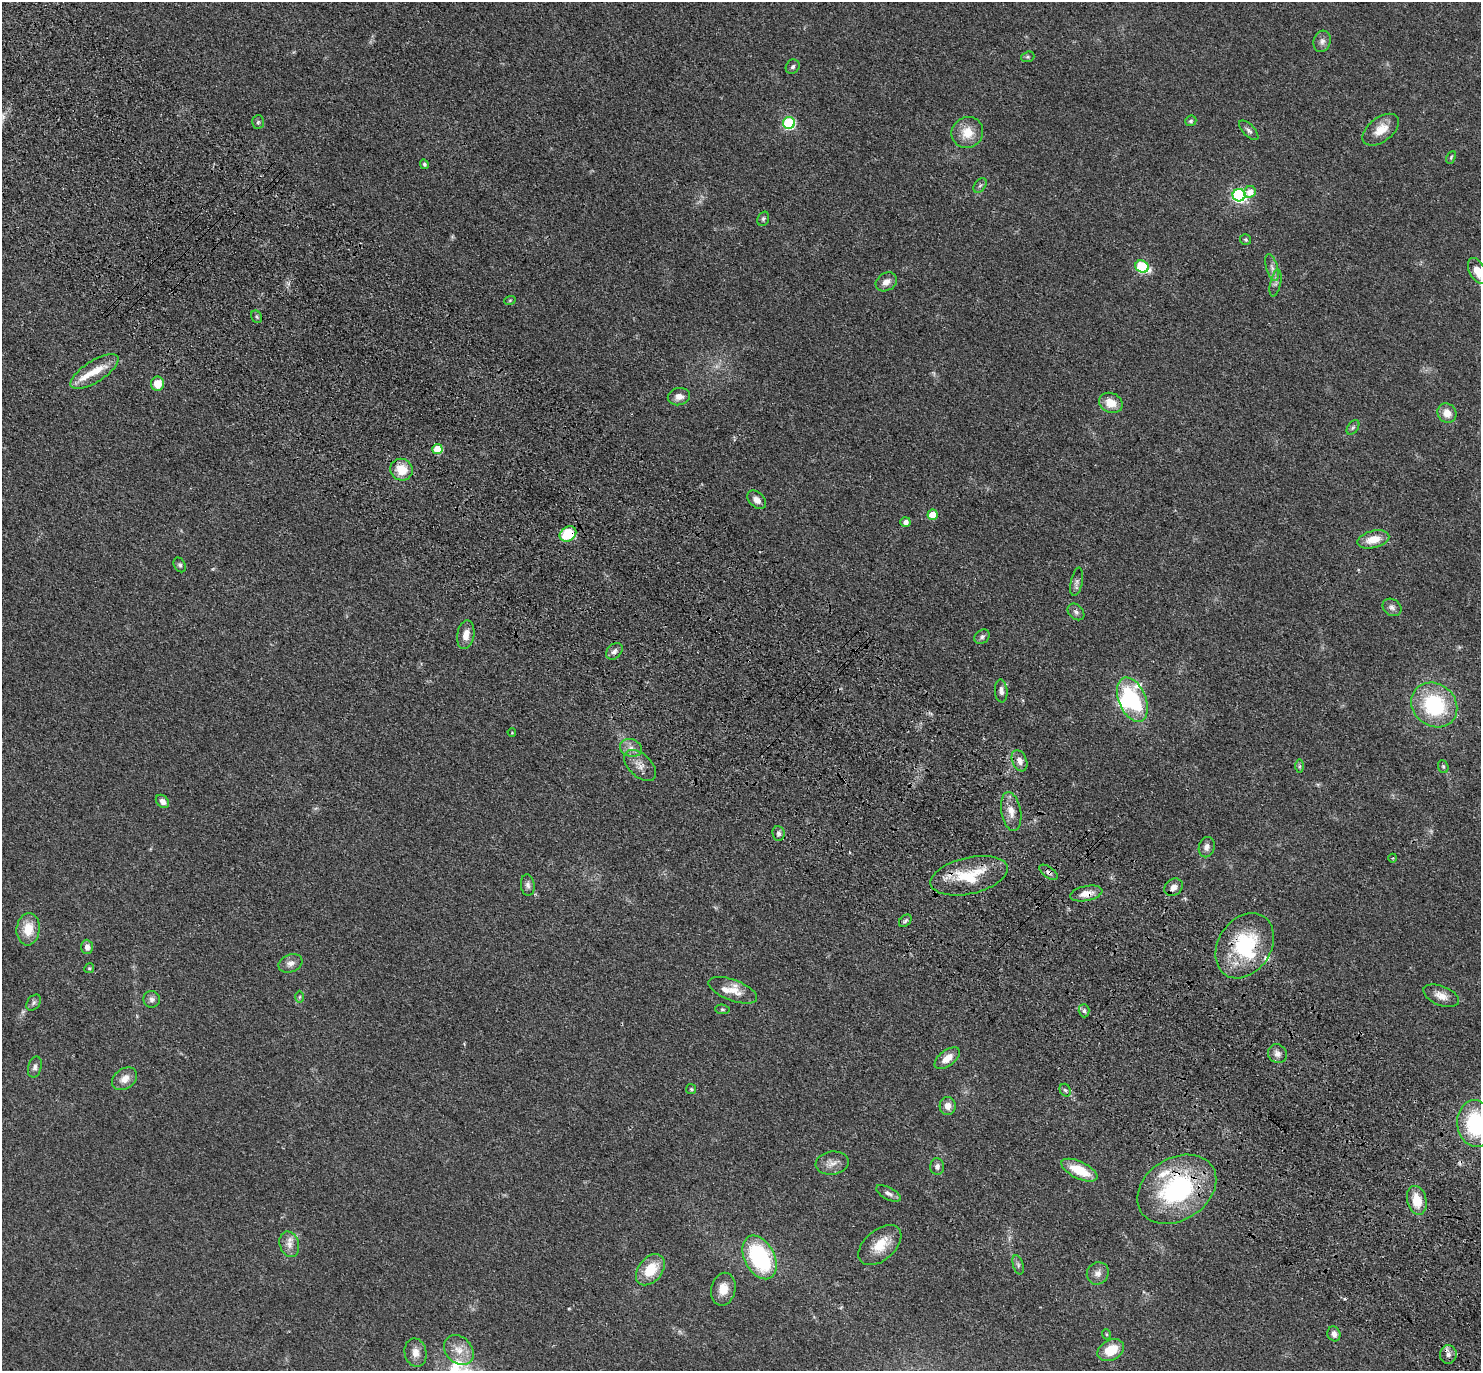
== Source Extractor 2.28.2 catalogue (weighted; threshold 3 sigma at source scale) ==
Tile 6 of 4 x 4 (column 2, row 2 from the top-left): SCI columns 1568-3046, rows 2985-4353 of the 6091 x 6109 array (HDU 1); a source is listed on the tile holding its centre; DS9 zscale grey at full resolution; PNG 1483 x 1373 px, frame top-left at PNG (2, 2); each listed source drawn as its Kron ellipse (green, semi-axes under 4 px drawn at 4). Shown black and unused: <1% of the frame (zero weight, under 3 of 4 exposures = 6% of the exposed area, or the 3 px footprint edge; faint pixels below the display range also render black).
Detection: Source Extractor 2.28.2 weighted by HDU 2 'WHT'; one run over the whole footprint, this tile lists its part. Background 0.0386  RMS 0.0045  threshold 0.0203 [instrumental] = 3 sigma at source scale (4.5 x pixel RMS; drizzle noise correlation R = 1.50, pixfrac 1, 0.05/0.05 arcsec/px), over >= 5 px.
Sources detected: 112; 1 too faint to see at this stretch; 1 inside a brighter object's white glare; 1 cosmic-ray / hot-pixel residue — neither listed nor drawn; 7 inside a brighter listed object's ellipse — not listed separately; the other 102 listed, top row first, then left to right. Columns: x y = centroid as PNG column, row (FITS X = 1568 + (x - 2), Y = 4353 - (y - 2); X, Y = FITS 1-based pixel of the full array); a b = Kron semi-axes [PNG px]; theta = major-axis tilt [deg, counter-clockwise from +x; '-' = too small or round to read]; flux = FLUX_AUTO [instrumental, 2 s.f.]
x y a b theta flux
1322 41 11 8 74 2.1
1028 57 7 5 19 0.74
793 67 7 6 - 1.1
1191 121 6 5 - 0.82
258 122 7 6 - 0.87
789 123 6 6 - 42
1249 130 12 6 -45 1.6
1381 130 21 12 37 7.1
967 132 16 15 - 8.1
1451 157 7 4 65 0.64
424 164 5 4 - 0.79
980 185 8 5 53 0.99
1250 192 6 5 - 4.5
1239 195 6 6 - 90
763 219 7 5 70 0.9
1246 239 5 5 - 0.68
1142 267 7 6 - 38
1272 268 14 5 -74 2.2
1477 271 14 8 -61 7.2
886 282 11 8 31 3
1275 283 13 5 78 1.6
510 300 6 3 19 0.46
256 317 6 5 - 0.86
94 372 27 10 32 9
157 384 7 6 - 6.6
679 397 11 8 12 3.1
1111 403 12 9 -23 6.4
1447 413 10 9 - 4.6
1353 427 8 5 53 0.92
437 449 5 5 - 16
401 470 11 10 - 8.5
757 500 11 7 -43 2.9
933 515 5 5 - 9.3
905 522 5 5 - 2
568 534 9 7 34 16
1373 539 16 8 14 7.2
180 565 8 5 -60 0.98
1077 582 14 6 78 1.8
1392 607 10 8 -35 1.8
1076 612 9 7 -44 1.4
466 635 14 8 80 4.3
982 637 8 6 40 1.3
614 651 9 7 44 1.8
1001 691 11 6 -84 2.2
1132 700 23 13 -67 42
1434 705 24 21 -40 37
512 733 4 3 - 0.3
631 748 11 8 -17 3
1019 761 11 7 -68 2.7
640 765 19 11 -44 4.2
1299 766 7 4 89 0.72
1443 767 6 5 - 0.78
162 801 7 5 -43 2.4
1011 812 19 10 -79 4.8
779 833 7 6 - 1.2
1207 847 10 8 75 2.3
1393 858 4 3 - 0.37
1049 872 10 5 -35 1.5
969 876 39 18 13 20
528 885 11 7 -84 1.7
1174 887 10 8 41 2.8
1086 893 16 7 11 5
905 921 7 5 45 0.89
28 929 16 11 84 9.1
1245 946 35 26 57 35
87 947 7 6 - 2.3
290 963 12 8 21 2.7
89 968 5 4 - 0.53
733 990 26 10 -21 6.6
1441 996 19 9 -21 4.2
299 997 6 4 89 0.58
152 999 8 8 - 1.7
34 1003 9 6 51 1.2
722 1009 7 4 -6 0.73
1084 1011 6 5 - 1.2
1277 1054 10 9 - 2.2
947 1058 15 8 37 5.1
35 1067 11 6 75 1.7
125 1079 13 10 35 4.2
691 1089 5 5 - 0.6
1065 1090 7 5 -59 0.94
948 1106 9 8 - 3.4
1476 1124 23 18 -82 36
832 1163 17 11 8 3.6
937 1167 8 7 - 1.8
1079 1170 19 8 -25 13
1177 1189 42 31 32 62
888 1193 13 6 -27 1.9
1417 1200 15 9 -76 9.5
289 1244 13 9 -74 3.6
880 1245 25 15 41 9.9
760 1257 23 15 -62 48
1018 1265 10 5 -75 1.1
650 1270 17 12 51 12
1098 1273 11 10 - 2.7
723 1289 16 12 78 6.1
1106 1334 5 3 - 0.52
1334 1334 7 6 - 2.3
459 1350 16 13 -45 6
1111 1350 14 10 28 10
416 1353 14 11 -77 3.8
1448 1355 9 8 - 2.4
Overlapping masked pixels (flux is a lower limit): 6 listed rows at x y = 568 534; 1049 872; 1086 893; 1245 946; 1177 1189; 1448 1355
Isophote crosses this tile's border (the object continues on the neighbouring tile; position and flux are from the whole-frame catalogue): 2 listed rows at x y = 1477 271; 1476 1124